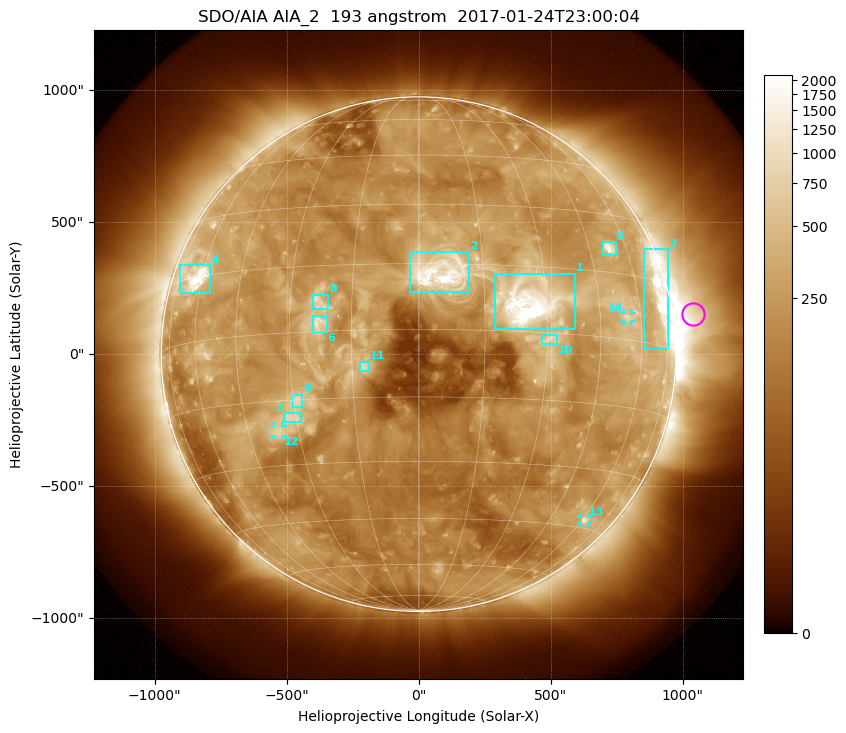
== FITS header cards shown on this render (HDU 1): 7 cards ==
TELESCOP= 'SDO/AIA'
INSTRUME= 'AIA_2'
WAVELNTH=                  193
WAVEUNIT= 'angstrom'
DATE-OBS= '2017-01-24T23:00:04.84'
CTYPE1  = 'HPLN-TAN'
CTYPE2  = 'HPLT-TAN'

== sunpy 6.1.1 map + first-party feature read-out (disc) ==
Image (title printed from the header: SDO/AIA AIA_2  193 angstrom  2017-01-24T23:00:04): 1024 x 1024 px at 2.4 arcsec/px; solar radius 975 arcsec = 406 px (full disc in frame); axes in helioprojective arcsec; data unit not stated in the header (colour bar unlabelled)
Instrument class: DISC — disc imager (sunpy class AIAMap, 193 A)
Bright regions (active regions / flare kernels): reference = the median radial profile (limb darkening/brightening removed); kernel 9 px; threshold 5 sigma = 453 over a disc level ~204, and >= 1.15x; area >= 12 px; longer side >= 10 px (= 24 arcsec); searched inside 0.97 R_sun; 14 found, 14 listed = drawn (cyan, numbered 1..; 3 of them under ~33 arcsec drawn as corner ticks so the feature stays visible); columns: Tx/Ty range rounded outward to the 5 arcsec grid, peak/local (2 s.f.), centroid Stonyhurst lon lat
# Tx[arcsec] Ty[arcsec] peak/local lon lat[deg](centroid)
1 285..595 95..305 17 +26 +7
2 -30..195 235..390 13 +5 +13
3 855..945 20..400 13 +71 +11
4 -905..-790 230..335 12 -63 +15
5 695..750 375..425 6.9 +52 +21
6 -400..-345 85..145 4.1 -23 +2
7 -510..-445 -260..-220 3.9 -31 -19
8 -400..-340 170..225 3.8 -23 +7
9 -480..-440 -205..-150 4 -29 -15
10 465..525 35..75 3.9 +31 -1
11 -225..-185 -65..-25 5.5 -12 -8
12 -550..-515 -310..-270 4 -36 -22
13 615..640 -640..-615 4.9 +62 -43
14 775..810 125..155 4.2 +54 +5
Off-limb structures (1.02-1.3 R_sun): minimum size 162 px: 5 found; the strongest spans PA ~250..310 deg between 1.02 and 1.3 R_sun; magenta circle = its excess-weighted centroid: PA ~280 deg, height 1.08 R_sun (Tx ~1040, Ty ~150 arcsec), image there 4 x the reference